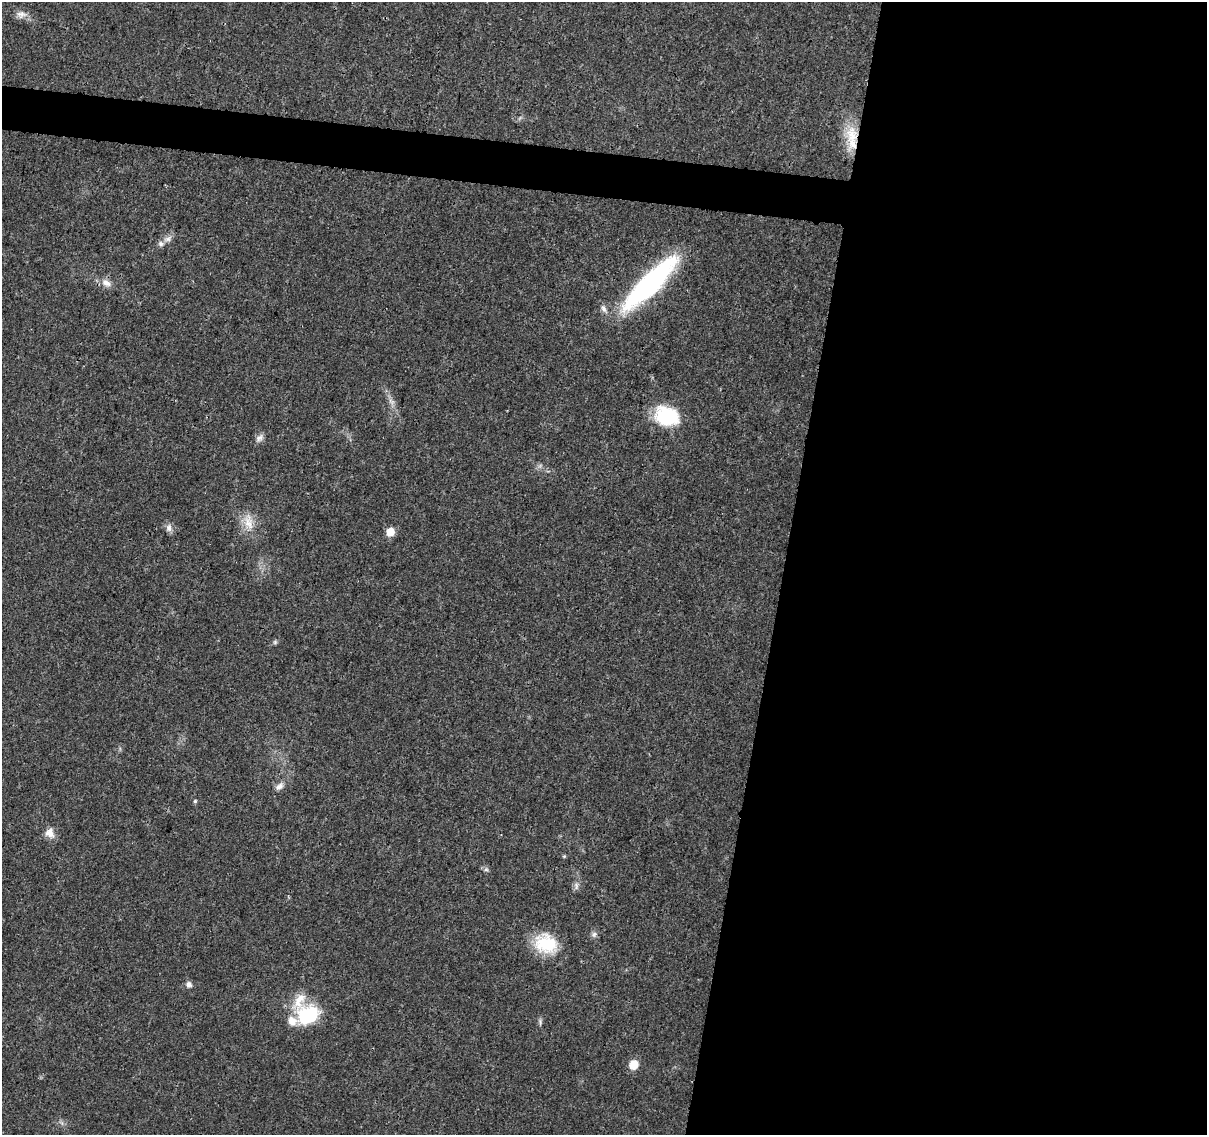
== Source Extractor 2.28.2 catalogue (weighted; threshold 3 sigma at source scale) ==
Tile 12 of 4 x 4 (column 4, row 3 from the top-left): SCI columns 3618-4822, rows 1360-2492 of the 4833 x 5042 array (HDU 1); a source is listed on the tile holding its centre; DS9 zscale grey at full resolution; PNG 1209 x 1137 px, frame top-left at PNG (2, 2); no overlay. Shown black and unused: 38% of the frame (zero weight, under 3 of 4 exposures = <1% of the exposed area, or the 3 px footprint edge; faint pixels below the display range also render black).
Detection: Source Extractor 2.28.2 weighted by HDU 2 'WHT'; one run over the whole footprint, this tile lists its part. Background 0.024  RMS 0.002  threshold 0.00914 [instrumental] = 3 sigma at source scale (4.5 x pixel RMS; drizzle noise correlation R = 1.50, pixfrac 1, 0.0396/0.0396 arcsec/px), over >= 5 px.
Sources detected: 28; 3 inside a brighter listed object's ellipse — not listed separately; the other 25 listed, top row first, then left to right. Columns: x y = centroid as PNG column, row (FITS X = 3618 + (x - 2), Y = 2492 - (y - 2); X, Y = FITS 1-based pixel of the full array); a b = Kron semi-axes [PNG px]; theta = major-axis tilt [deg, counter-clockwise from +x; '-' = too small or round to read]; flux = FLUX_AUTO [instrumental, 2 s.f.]
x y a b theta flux
21 14 14 10 2 1.4
852 136 29 16 -72 6.4
168 239 13 7 25 1.1
106 283 14 9 -28 1.6
650 283 61 16 45 44
604 309 10 6 -59 0.83
391 401 11 5 -45 0.84
667 416 30 22 -18 11
259 438 12 7 43 0.98
249 522 25 13 -84 3.5
169 528 10 8 88 1
390 532 7 7 - 3.1
275 642 6 5 - 0.36
279 786 13 8 39 1.1
195 801 5 5 - 0.28
50 833 14 12 -69 1.7
486 869 6 6 - 0.44
576 886 11 6 -83 0.76
594 934 8 6 73 0.66
546 944 28 22 -19 8.3
189 984 8 7 - 0.83
308 1015 26 20 20 13
540 1022 9 4 -89 0.47
634 1065 9 8 - 3.3
62 1123 7 4 -71 0.41
Overlapping masked pixels (flux is a lower limit): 1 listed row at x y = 852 136